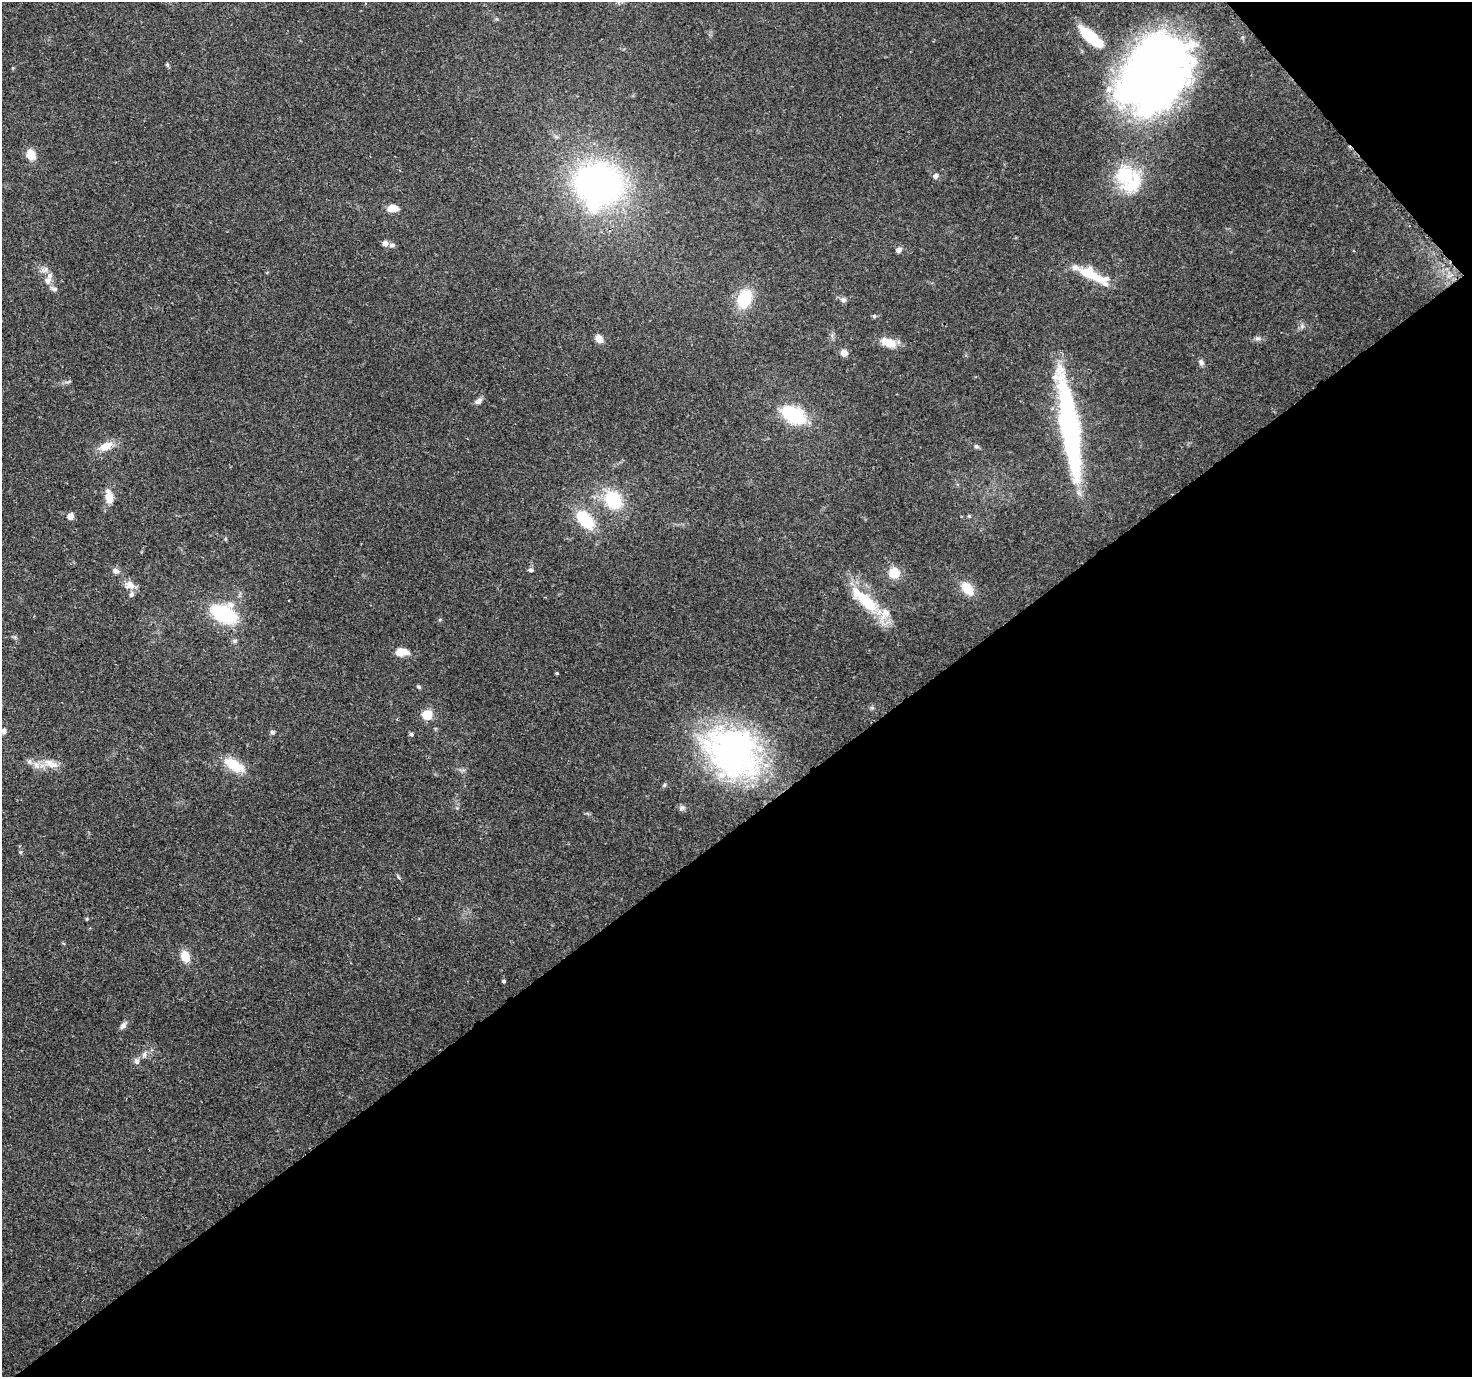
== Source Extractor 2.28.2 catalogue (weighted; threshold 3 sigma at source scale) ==
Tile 12 of 4 x 4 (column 4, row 3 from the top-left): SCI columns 4526-5995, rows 1629-3003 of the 6116 x 6065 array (HDU 1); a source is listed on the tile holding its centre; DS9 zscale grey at full resolution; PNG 1474 x 1379 px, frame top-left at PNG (2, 2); no overlay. Shown black and unused: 42% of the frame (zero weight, under 3 of 4 exposures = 9% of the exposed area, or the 3 px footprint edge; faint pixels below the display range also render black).
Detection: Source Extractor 2.28.2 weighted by HDU 2 'WHT'; one run over the whole footprint, this tile lists its part. Background 0.151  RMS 0.0043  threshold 0.0194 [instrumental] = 3 sigma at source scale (4.5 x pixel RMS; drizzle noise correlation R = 1.50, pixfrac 1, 0.0396/0.0396 arcsec/px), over >= 5 px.
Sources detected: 77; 6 inside a brighter object's white glare — not listed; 8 inside a brighter listed object's ellipse — not listed separately; the other 63 listed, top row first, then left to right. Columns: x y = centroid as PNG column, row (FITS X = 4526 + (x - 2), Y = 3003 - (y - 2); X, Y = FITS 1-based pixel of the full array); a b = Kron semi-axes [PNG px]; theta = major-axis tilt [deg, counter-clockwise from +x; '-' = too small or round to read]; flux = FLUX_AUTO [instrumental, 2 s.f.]
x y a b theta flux
1092 38 36 12 -40 22
167 64 6 5 - 0.65
1152 77 100 64 65 200
31 155 16 12 -65 4.6
935 176 8 7 - 1.4
1125 176 32 29 28 25
598 184 45 36 -9 160
392 208 10 7 -1 5.4
385 243 8 7 - 1.8
392 245 8 6 14 1.3
899 250 7 6 - 1.8
45 270 12 7 22 2.1
1089 274 31 13 -27 14
47 281 12 10 65 2.9
54 289 9 6 -19 1.5
744 298 22 15 72 16
843 300 9 6 -9 1.3
874 316 6 4 -46 0.57
1302 326 7 5 46 1.1
599 339 9 7 -55 3.8
1257 339 8 5 6 1.3
888 342 20 10 -22 6.8
844 353 7 7 - 2.9
1201 362 8 7 - 1.3
68 382 13 3 12 0.9
478 401 10 7 38 1.7
793 415 25 16 -29 27
1069 426 102 16 -81 110
106 446 20 10 24 6
976 446 8 5 -29 0.88
109 497 14 8 -80 6.1
613 500 20 16 -50 22
70 516 6 6 - 3.1
969 516 5 4 - 0.52
585 520 21 13 -47 20
225 539 6 4 90 0.48
531 570 7 4 -1 0.93
116 571 8 7 - 1.9
894 573 10 9 - 9.2
129 585 16 11 -17 3.7
967 589 19 12 -53 7.6
866 602 49 16 -40 21
224 614 22 14 -24 40
235 641 7 5 -14 0.94
402 652 16 8 3 5.4
557 673 3 3 - 0.5
419 687 6 4 -39 0.69
872 708 7 4 -19 0.68
427 715 6 5 - 25
4 731 8 6 78 1.5
272 732 6 6 - 0.91
411 734 5 4 - 0.83
732 751 75 51 -36 120
51 764 22 10 -19 5.9
234 765 26 12 -29 12
664 785 6 5 - 0.7
682 808 10 6 24 1.3
87 919 5 4 - 0.53
185 956 12 9 -68 7
504 981 4 4 - 0.68
123 1025 12 6 46 1.6
144 1055 9 6 64 1.5
137 1061 8 6 -64 1.6